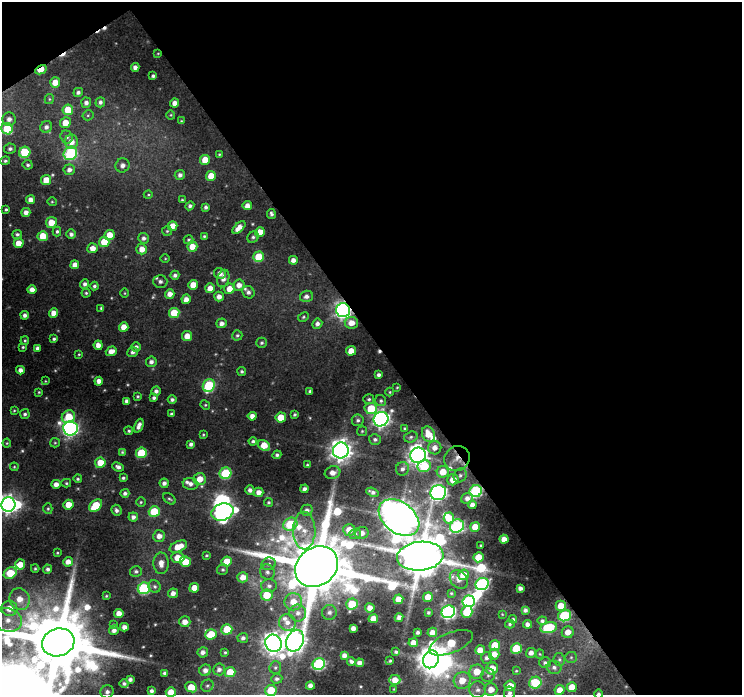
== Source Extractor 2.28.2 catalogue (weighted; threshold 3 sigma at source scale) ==
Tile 2 of 2 x 2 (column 2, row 1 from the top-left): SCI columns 741-1480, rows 736-1428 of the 1482 x 1465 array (HDU 1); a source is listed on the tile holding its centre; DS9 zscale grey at full resolution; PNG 744 x 697 px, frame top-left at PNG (2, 2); each listed source drawn as its Kron ellipse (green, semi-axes under 4 px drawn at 4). Shown black and unused: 50% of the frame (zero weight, under 3 of 4 exposures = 1% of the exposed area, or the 3 px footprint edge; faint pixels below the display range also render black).
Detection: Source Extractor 2.28.2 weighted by HDU 2 'WHT'; one run over the whole footprint, this tile lists its part. Background 0.063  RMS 0.0099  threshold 0.0445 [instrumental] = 3 sigma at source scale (4.5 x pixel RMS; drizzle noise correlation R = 1.50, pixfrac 1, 0.0396/0.0396 arcsec/px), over >= 5 px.
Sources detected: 351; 3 too faint to see at this stretch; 5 inside a brighter object's white glare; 3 cosmic-ray / hot-pixel residue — neither listed nor drawn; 8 inside a brighter listed object's ellipse — not listed separately; the other 332 listed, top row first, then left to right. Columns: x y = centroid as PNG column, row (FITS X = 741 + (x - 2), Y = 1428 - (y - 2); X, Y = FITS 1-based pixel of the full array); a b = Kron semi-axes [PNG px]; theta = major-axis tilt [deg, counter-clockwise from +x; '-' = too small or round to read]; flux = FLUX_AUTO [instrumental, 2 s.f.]
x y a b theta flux
158 53 4 2 - 0.76
135 67 4 4 - 4.8
41 70 6 3 27 18
153 76 4 3 - 2.3
55 82 5 5 - 12
78 92 5 4 - 2.9
49 99 5 4 - 1.3
100 102 5 4 - 3.1
86 103 5 5 - 4.3
175 103 4 4 - 6.9
68 110 5 5 - 25
88 115 5 5 - 1.4
171 115 4 4 - 1.1
9 119 7 6 - 6
181 121 4 3 - 1
65 123 5 5 - 14
46 127 6 6 - 4
7 129 6 5 - 40
67 137 6 6 - 3.2
71 142 7 6 - 11
10 149 6 5 - 3
25 152 6 5 - 47
70 153 7 6 - 90
219 154 4 3 - 1.1
205 160 5 5 - 16
5 161 5 4 - 1.7
28 165 5 4 - 1.9
122 165 7 7 - 5.4
69 170 6 5 - 4.3
180 175 5 5 - 3.8
211 176 5 5 - 15
46 180 5 5 - 15
148 195 4 3 - 0.94
31 200 4 4 - 7
182 200 3 3 - 1.1
52 202 4 4 - 1.1
190 206 4 4 - 2.9
247 206 5 4 - 7
206 207 4 4 - 2.8
6 209 4 3 - 1.6
26 212 4 4 - 5.6
271 214 5 4 - 2.7
51 222 5 5 - 15
173 226 5 4 - 11
239 228 8 4 43 9.1
57 231 5 4 - 1.9
167 231 5 5 - 1.5
260 232 5 5 - 12
17 234 5 4 - 2.2
71 234 5 5 - 3.5
109 235 5 5 - 14
43 236 5 5 - 18
204 236 4 3 - 1.5
253 237 6 5 - 2.3
144 238 5 5 - 3.4
189 240 5 4 - 1.8
104 242 5 5 - 24
19 243 5 4 - 13
192 246 5 5 - 11
93 248 5 5 - 9.3
142 249 5 5 - 9.4
259 257 5 5 - 36
165 259 5 3 - 0.9
293 260 4 4 - 5.3
75 265 4 4 - 7.2
220 273 6 5 - 5.9
175 275 4 4 - 3.3
223 279 9 5 75 5.7
160 281 7 6 - 3.6
85 284 5 4 - 3.4
193 285 5 5 - 12
239 285 6 5 - 7.2
94 286 4 4 - 2.2
210 288 5 5 - 9.5
229 289 5 5 - 11
32 290 4 4 - 7.7
248 292 6 5 - 3.5
86 293 4 4 - 1.5
125 293 5 3 - 0.91
170 294 5 4 - 7.1
219 296 5 4 - 6
306 296 6 5 - 4.4
186 299 4 4 - 7.1
101 308 4 4 - 1.3
343 310 7 7 - 360
54 313 4 4 - 8.7
174 313 5 5 - 29
25 315 4 4 - 3.7
303 317 6 4 28 1.6
222 323 5 5 - 5
351 323 7 6 - 10
317 324 5 5 - 4.2
124 327 5 4 - 10
237 335 5 5 - 1.8
187 336 5 5 - 11
54 339 4 3 - 2
25 341 4 3 - 1.3
262 343 5 5 - 2
98 345 4 4 - 7
23 347 4 3 - 1.3
136 347 5 5 - 3.3
37 348 4 4 - 3.1
111 351 5 4 - 8
351 351 5 4 - 13
132 352 5 5 - 3.5
79 354 4 3 - 1
151 362 5 5 - 4.1
20 370 4 4 - 5
242 371 4 4 - 2
378 375 4 3 - 2.9
45 381 4 4 - 0.8
99 381 4 4 - 6.8
209 386 7 5 56 78
397 387 3 3 - 0.9
156 391 4 4 - 3.4
310 391 4 3 - 1.8
39 392 3 3 - 1
390 392 4 4 - 1
138 396 3 3 - 1.3
154 398 4 3 - 2.5
369 399 5 5 - 1.9
172 400 4 4 - 2.7
127 401 4 4 - 4.2
381 401 6 5 - 2
205 405 5 4 - 1.3
371 409 6 5 - 29
14 411 4 3 - 1.1
25 414 5 4 - 2.3
171 414 3 3 - 1.6
295 414 4 3 - 1.9
252 416 4 4 - 6.4
68 417 7 6 - 26
281 417 5 5 - 19
381 419 8 7 - 470
358 420 6 6 - 2.6
139 426 7 4 67 5.2
70 428 7 7 - 400
405 428 3 3 - 1.3
129 431 4 4 - 1.7
362 431 5 5 - 1.3
428 434 8 6 -66 15
203 435 4 3 - 1.1
411 437 7 5 18 2.3
375 439 6 5 - 2.7
253 441 4 4 - 2.4
7 443 4 4 - 1.1
55 443 5 4 - 1.3
191 444 4 4 - 3.2
264 446 6 5 - 18
435 448 6 6 - 6.9
341 450 8 8 - 870
122 452 4 4 - 1.3
141 453 5 5 - 42
277 455 4 4 - 2.6
418 455 8 7 - 610
457 458 13 12 - 9
100 463 5 5 - 19
307 465 3 3 - 1.4
424 466 7 6 - 33
14 467 4 4 - 1
118 467 6 4 -24 3.3
402 469 7 6 - 3.8
443 472 6 5 - 14
226 473 6 5 - 72
333 473 8 6 19 7.8
460 475 7 6 - 2.9
123 478 4 3 - 1.9
78 479 4 4 - 1.6
200 479 6 6 - 12
453 480 5 5 - 11
66 483 5 4 - 1.5
164 483 4 4 - 4
56 484 4 4 - 6.3
190 484 8 6 -7 4.9
305 489 4 4 - 3.6
250 490 4 4 - 4
476 491 6 6 - 130
259 492 5 4 - 7.1
372 492 6 3 -22 3.2
125 493 4 4 - 3.3
438 493 8 7 - 360
467 498 6 5 - 4.7
169 499 7 4 -36 1.9
141 502 5 4 - 1.3
269 502 4 4 - 1.6
8 505 7 7 - 550
68 505 5 5 - 14
472 505 4 4 - 6.4
96 506 7 5 41 36
48 509 5 4 - 1.6
116 510 5 5 - 3
307 510 6 5 - 3.7
154 512 5 5 - 35
222 512 11 8 19 340
133 517 5 4 - 4.1
399 518 23 15 -38 2700
449 518 5 5 - 15
290 524 7 6 - 44
457 526 7 6 - 150
475 527 5 5 - 17
304 530 19 11 -89 16
349 530 6 6 - 12
362 533 6 6 - 5.3
355 534 6 5 - 2.2
159 536 6 5 - 7
504 539 4 4 - 8.7
481 545 3 2 - 0.93
178 547 9 5 23 17
57 553 3 3 - 1
206 555 4 3 - 1.4
420 556 23 14 6 5900
478 557 5 5 - 21
178 558 6 5 - 14
68 562 5 4 - 7.9
185 562 6 5 - 20
227 562 5 5 - 22
161 563 11 7 -88 8.4
20 564 5 5 - 13
269 564 7 6 - 3.3
317 567 23 19 39 13000
35 568 4 3 - 1.4
48 569 4 4 - 2.8
223 570 5 5 - 1.9
136 571 6 5 - 2.5
267 572 8 7 - 3.9
10 573 7 5 34 32
463 575 5 5 - 17
243 577 5 5 - 8.9
459 579 10 8 -49 6.1
482 584 7 6 - 180
154 586 6 6 - 2.5
269 586 8 6 1 3.5
144 588 6 6 - 110
194 588 5 5 - 13
520 588 4 4 - 3.9
173 593 5 5 - 5.9
451 593 4 3 - 1.1
267 595 6 5 - 22
106 596 3 3 - 1.1
428 597 5 4 - 14
20 599 11 10 - 16
398 599 5 4 - 11
469 601 6 6 - 140
293 602 9 8 - 15
352 604 6 5 - 30
561 606 5 5 - 15
9 608 8 7 - 14
370 608 4 4 - 8.4
525 610 4 4 - 2.9
329 612 7 7 - 3.8
428 612 3 3 - 1.7
448 612 7 6 - 220
467 612 6 5 - 41
119 613 4 4 - 9.5
298 613 8 8 - 6.9
502 614 3 2 - 0.62
565 616 7 5 15 85
399 617 4 4 - 4.6
373 619 5 4 - 10
513 619 4 3 - 1.8
8 620 14 11 -17 15
542 621 5 4 - 2.4
185 622 5 5 - 8.3
287 622 9 8 - 7
510 624 5 4 - 1.6
527 624 4 4 - 4.4
113 625 4 4 - 1.3
124 627 4 4 - 6.2
548 627 8 5 12 55
353 628 4 4 - 5.3
227 629 5 5 - 31
114 630 5 4 - 4.4
418 632 3 3 - 2.4
432 632 5 4 - 7.5
568 632 6 6 - 9.6
211 634 6 5 - 22
243 638 5 5 - 3.2
295 641 11 8 66 680
58 642 16 13 17 12000
273 643 9 8 - 910
413 643 5 4 - 9.8
451 643 23 10 22 40
495 645 5 5 - 26
516 648 5 5 - 31
480 650 5 4 - 11
203 652 5 5 - 4.5
225 652 3 3 - 1.2
396 652 3 3 - 1.7
531 653 5 4 - 5.3
494 654 5 5 - 9.9
540 654 4 4 - 1
344 655 4 4 - 4.6
571 657 6 5 - 1.9
487 658 6 5 - 3.3
431 659 9 7 68 1300
559 659 6 5 - 2.4
351 661 4 3 - 2.5
390 661 3 3 - 1.2
359 663 4 4 - 5.3
545 663 6 5 - 2.5
319 664 6 5 - 140
275 667 6 5 - 2.3
554 667 7 6 - 3.7
492 668 6 5 - 16
219 669 6 6 - 4.4
205 670 6 5 - 5.8
516 671 4 4 - 0.98
230 672 5 5 - 20
477 672 7 7 - 15
165 673 4 4 - 3.3
488 675 7 6 - 3
130 679 4 4 - 3.6
277 679 5 5 - 2.6
395 680 5 5 - 9.6
462 680 8 8 - 15
535 683 6 5 - 41
124 684 4 4 - 2.6
207 686 6 5 - 2.1
310 686 4 4 - 5.8
510 686 5 5 - 14
191 687 6 5 - 17
572 687 5 5 - 20
394 689 2 2 - 0.63
491 689 6 6 - 10
271 690 6 5 - 26
478 690 8 8 - 5.5
560 690 5 5 - 9.9
151 691 4 4 - 3.3
107 692 6 6 - 4.2
171 692 5 5 - 15
509 693 6 5 - 3.6
598 694 4 4 - 2.4
Overlapping masked pixels (flux is a lower limit): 8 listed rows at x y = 158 53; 41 70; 343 310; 457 458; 476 491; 399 518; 420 556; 317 567
Isophote crosses this tile's border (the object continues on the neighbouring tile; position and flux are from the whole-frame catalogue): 4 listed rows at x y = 8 505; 171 692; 509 693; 598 694